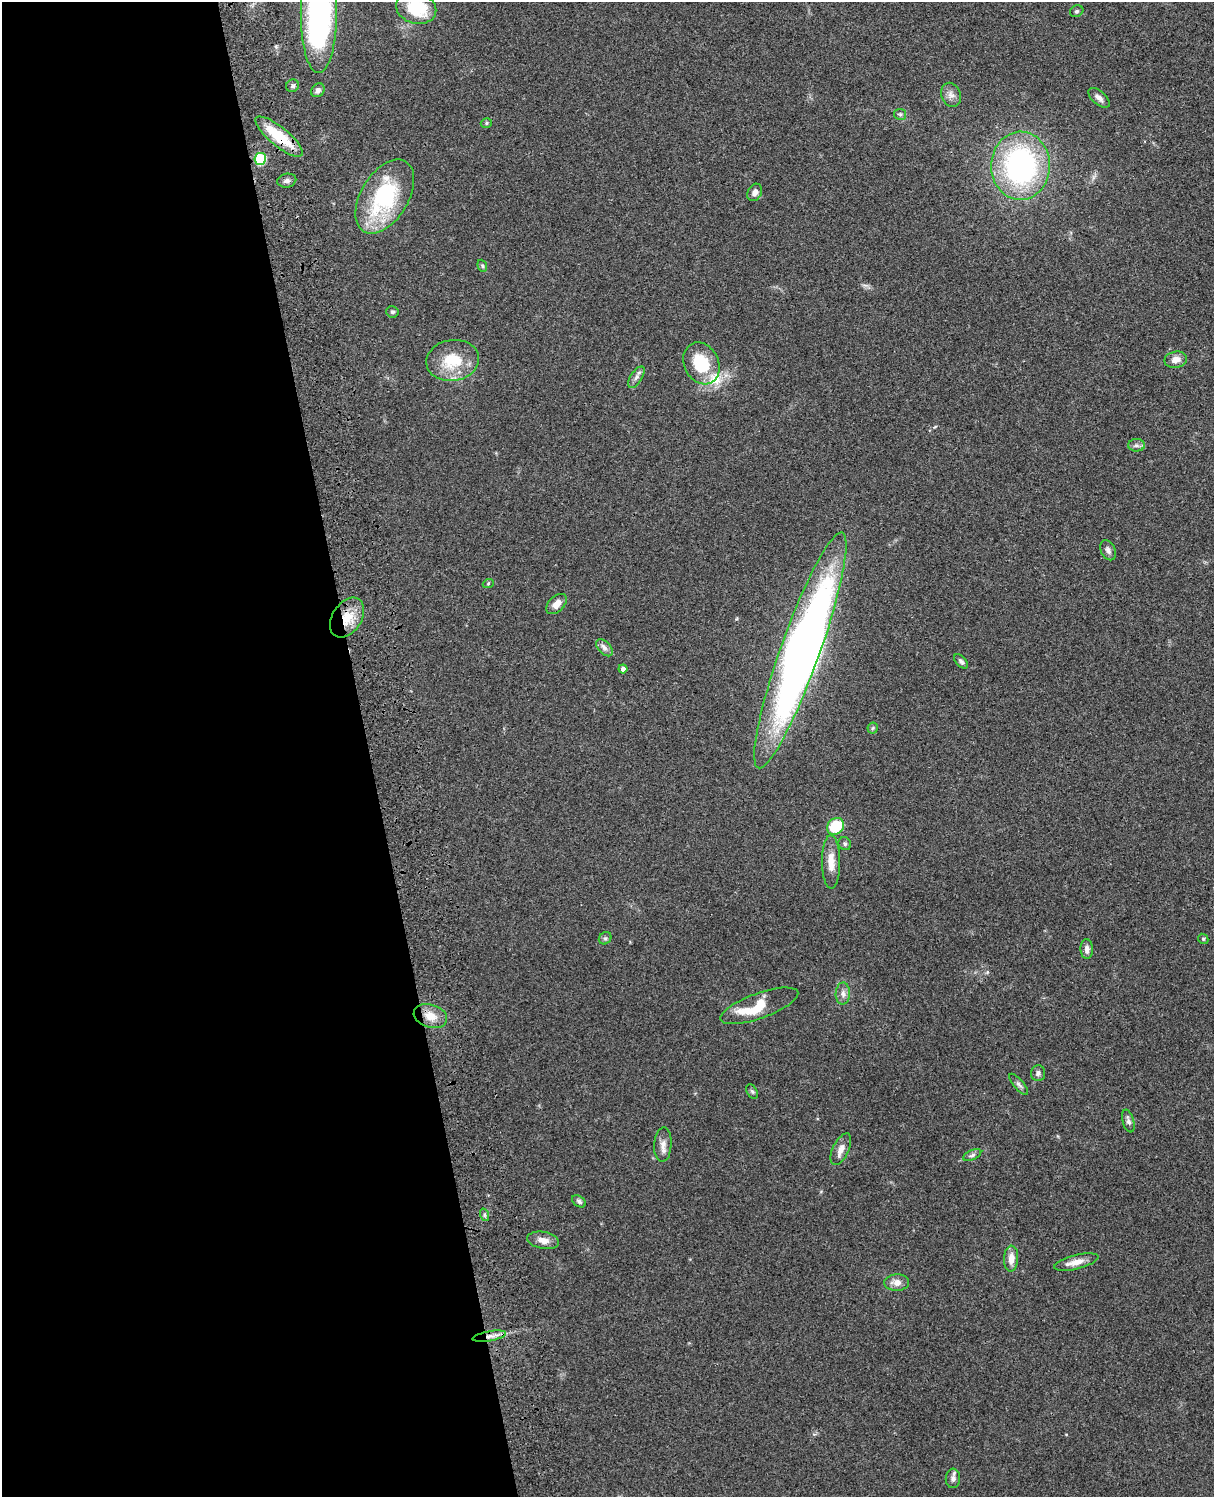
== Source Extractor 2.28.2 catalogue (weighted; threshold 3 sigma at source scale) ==
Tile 5 of 4 x 3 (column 1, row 2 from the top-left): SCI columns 120-1331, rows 1660-3154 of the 5089 x 4927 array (HDU 1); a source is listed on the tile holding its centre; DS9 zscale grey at full resolution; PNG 1216 x 1499 px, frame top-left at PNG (2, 2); each listed source drawn as its Kron ellipse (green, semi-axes under 4 px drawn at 4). Shown black and unused: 30% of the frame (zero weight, under 3 of 4 exposures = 6% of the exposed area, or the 3 px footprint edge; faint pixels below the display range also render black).
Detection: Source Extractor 2.28.2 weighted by HDU 2 'WHT'; one run over the whole footprint, this tile lists its part. Background 0.0899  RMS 0.0062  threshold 0.0277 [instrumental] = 3 sigma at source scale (4.5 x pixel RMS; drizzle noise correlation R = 1.50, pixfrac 1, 0.05/0.05 arcsec/px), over >= 5 px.
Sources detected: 58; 2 inside a brighter object's white glare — neither listed nor drawn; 1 inside a brighter listed object's ellipse — not listed separately; the other 55 listed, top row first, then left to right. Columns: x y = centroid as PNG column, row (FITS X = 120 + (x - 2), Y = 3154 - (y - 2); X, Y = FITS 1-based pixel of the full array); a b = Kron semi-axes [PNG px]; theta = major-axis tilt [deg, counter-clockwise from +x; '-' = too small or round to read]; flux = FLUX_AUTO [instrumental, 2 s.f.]
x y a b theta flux
416 8 20 15 -16 27
1077 11 7 5 30 1.2
319 13 60 18 90 170
293 86 6 6 - 1.6
318 90 7 6 - 2.3
951 95 12 9 -68 3.7
1099 98 13 6 -41 3.2
900 114 6 5 - 1.2
486 123 6 4 17 1
279 137 29 9 -39 25
260 159 6 5 - 45
1021 166 34 29 88 130
287 181 9 7 12 2.1
755 192 9 7 63 3.2
385 197 41 23 59 62
482 266 6 4 -69 0.9
392 312 6 5 - 1.2
453 360 26 20 9 23
1176 360 11 8 12 4.5
701 363 22 17 -62 25
636 377 12 6 57 2.4
1136 445 8 6 0 1.8
1108 550 10 7 -65 2.3
488 584 5 3 - 0.62
556 604 12 7 44 5.3
347 618 22 14 56 14
604 648 10 6 -46 2.4
800 650 125 19 70 410
961 661 9 5 -46 1.5
623 669 4 4 - 2.5
873 728 6 5 - 0.86
836 826 9 7 43 24
845 844 7 6 - 1.4
831 862 27 9 -89 8.6
605 938 7 5 41 1.2
1203 939 5 4 - 0.81
1087 949 10 6 -87 2.8
843 994 11 7 88 3.1
759 1006 41 12 20 19
430 1016 17 11 -16 8.7
1038 1073 8 7 - 1.8
1019 1084 13 5 -50 1.8
752 1091 8 5 -63 1.1
1128 1121 11 5 -75 2
663 1145 17 8 87 4.4
841 1149 17 8 65 5.3
972 1155 9 5 25 1.6
579 1201 8 5 -37 1.3
485 1215 6 4 -71 1.1
543 1240 16 8 -11 5.4
1011 1259 13 7 87 5.7
1076 1262 22 7 14 6.1
897 1283 12 8 1 4.7
489 1336 17 5 10 4.4
953 1478 9 7 85 2.4
Overlapping masked pixels (flux is a lower limit): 3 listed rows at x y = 279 137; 347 618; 489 1336
Isophote crosses this tile's border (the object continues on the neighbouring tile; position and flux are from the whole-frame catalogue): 2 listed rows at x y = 416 8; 319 13